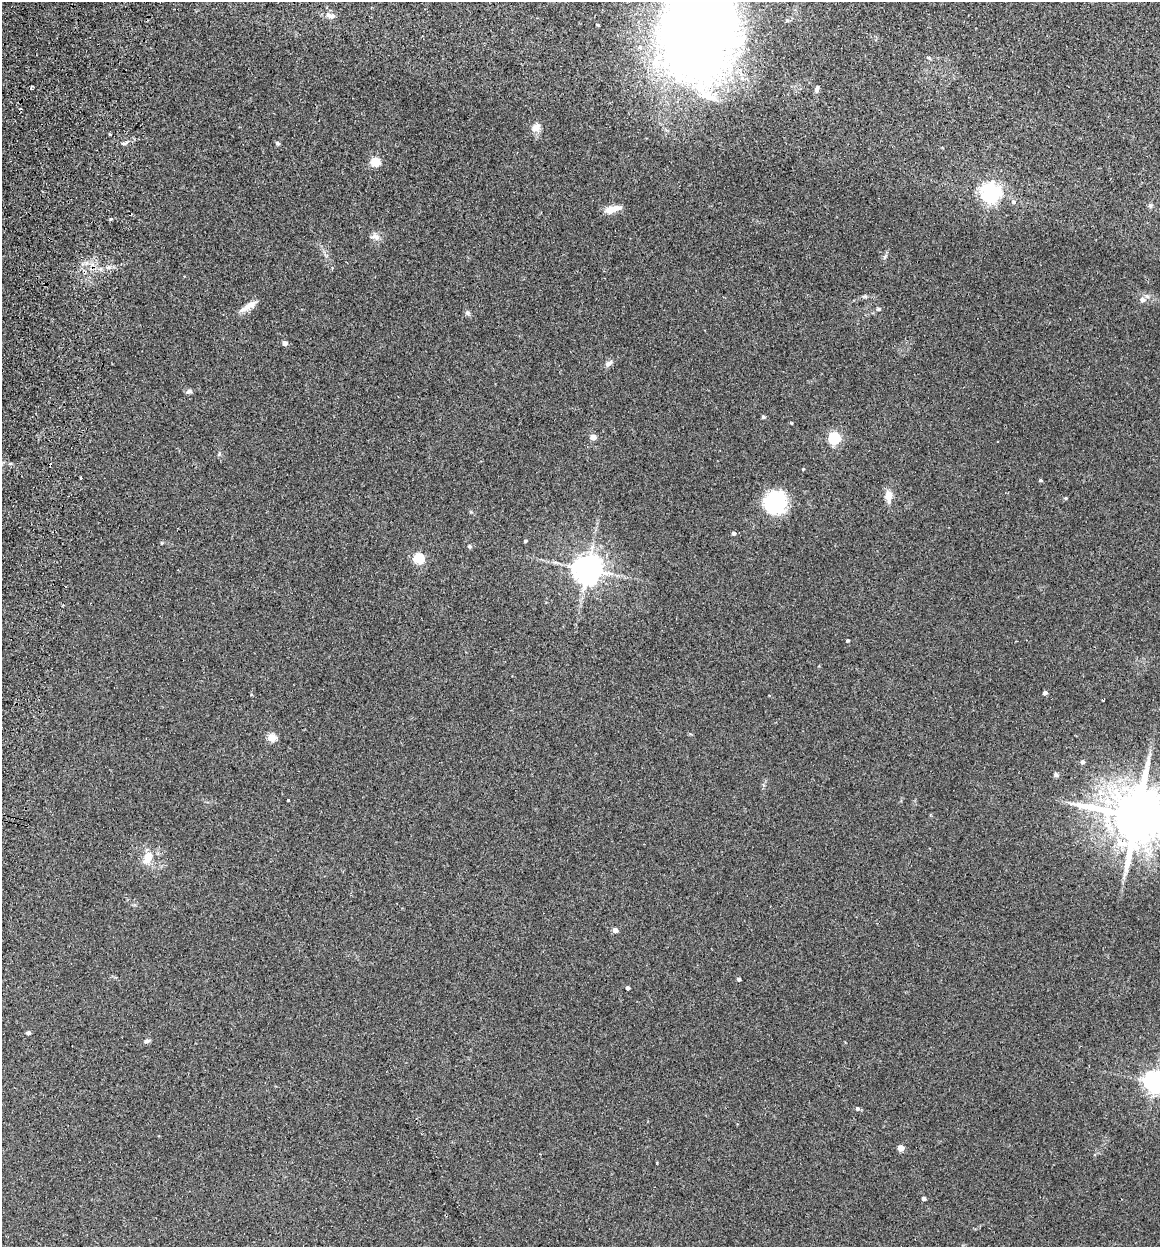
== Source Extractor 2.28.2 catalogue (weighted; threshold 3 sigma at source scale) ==
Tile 11 of 4 x 4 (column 3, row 3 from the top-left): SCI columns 2498-3655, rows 1259-2503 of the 5112 x 5007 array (HDU 1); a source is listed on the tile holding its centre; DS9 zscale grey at full resolution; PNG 1162 x 1249 px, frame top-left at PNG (2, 2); no overlay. Shown black and unused: <1% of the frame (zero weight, under 2 of 3 exposures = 3% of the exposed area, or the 3 px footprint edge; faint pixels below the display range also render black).
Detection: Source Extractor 2.28.2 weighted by HDU 2 'WHT'; one run over the whole footprint, this tile lists its part. Background 0.0477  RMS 0.0086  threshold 0.0386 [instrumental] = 3 sigma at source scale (4.5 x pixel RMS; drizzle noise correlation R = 1.50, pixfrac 1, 0.05/0.05 arcsec/px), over >= 5 px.
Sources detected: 61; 1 inside a brighter object's white glare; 2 cosmic-ray / hot-pixel residue — not listed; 1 inside a brighter listed object's ellipse — not listed separately; the other 57 listed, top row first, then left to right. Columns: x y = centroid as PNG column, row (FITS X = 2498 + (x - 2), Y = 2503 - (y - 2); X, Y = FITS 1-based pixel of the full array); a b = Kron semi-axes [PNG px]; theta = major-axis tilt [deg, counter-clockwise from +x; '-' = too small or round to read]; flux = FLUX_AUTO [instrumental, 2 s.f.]
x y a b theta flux
331 15 14 7 -11 3.8
598 25 3 3 - 0.9
701 30 99 75 75 870
929 58 6 3 -19 1
32 87 5 3 - 0.96
817 89 9 5 73 2.1
536 127 14 9 46 5.2
110 134 4 2 - 0.76
124 143 6 4 18 1.4
277 143 6 4 -16 1.2
375 162 5 5 - 40
990 193 7 6 - 390
1013 202 6 5 - 2.1
1150 206 7 5 -70 1.5
612 209 19 7 14 8.5
376 237 12 6 -24 3.5
1142 299 7 6 - 4
249 306 20 7 32 7.5
878 309 5 4 - 1.2
467 313 6 6 - 2.1
285 343 4 4 - 5.3
609 363 12 6 35 2.7
189 391 7 6 - 2.2
763 417 4 3 - 1.5
593 437 4 4 - 8.9
834 438 5 5 - 100
219 454 7 5 77 1.3
803 469 4 3 - 0.73
81 478 3 3 - 3.4
1041 480 4 3 - 1.1
889 495 15 9 88 6.7
1066 498 4 4 - 0.9
775 502 24 23 - 45
733 533 4 4 - 1.9
525 541 3 3 - 1.3
469 546 5 4 - 1.7
419 558 5 5 - 56
587 569 8 8 - 1300
848 641 3 3 - 1.2
1045 693 4 4 - 3.2
271 737 5 4 - 24
1082 762 4 4 - 2.8
1056 775 6 5 - 1.6
288 800 3 3 - 0.71
1137 817 16 14 -15 5800
1121 843 16 9 -9 11
147 860 18 8 37 8.2
1125 874 7 4 88 2
615 930 4 4 - 6.2
739 979 4 4 - 1.7
628 988 4 3 - 2.5
28 1033 4 4 - 2.5
147 1041 7 5 17 2
1154 1082 7 7 - 530
857 1108 4 4 - 1.8
901 1148 4 4 - 12
924 1198 4 3 - 2.9
Isophote crosses this tile's border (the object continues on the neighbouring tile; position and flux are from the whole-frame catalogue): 3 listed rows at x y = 701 30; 1137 817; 1154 1082
Unlisted compact peaks at least as high as the median listed source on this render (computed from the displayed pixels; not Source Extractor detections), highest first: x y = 111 219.